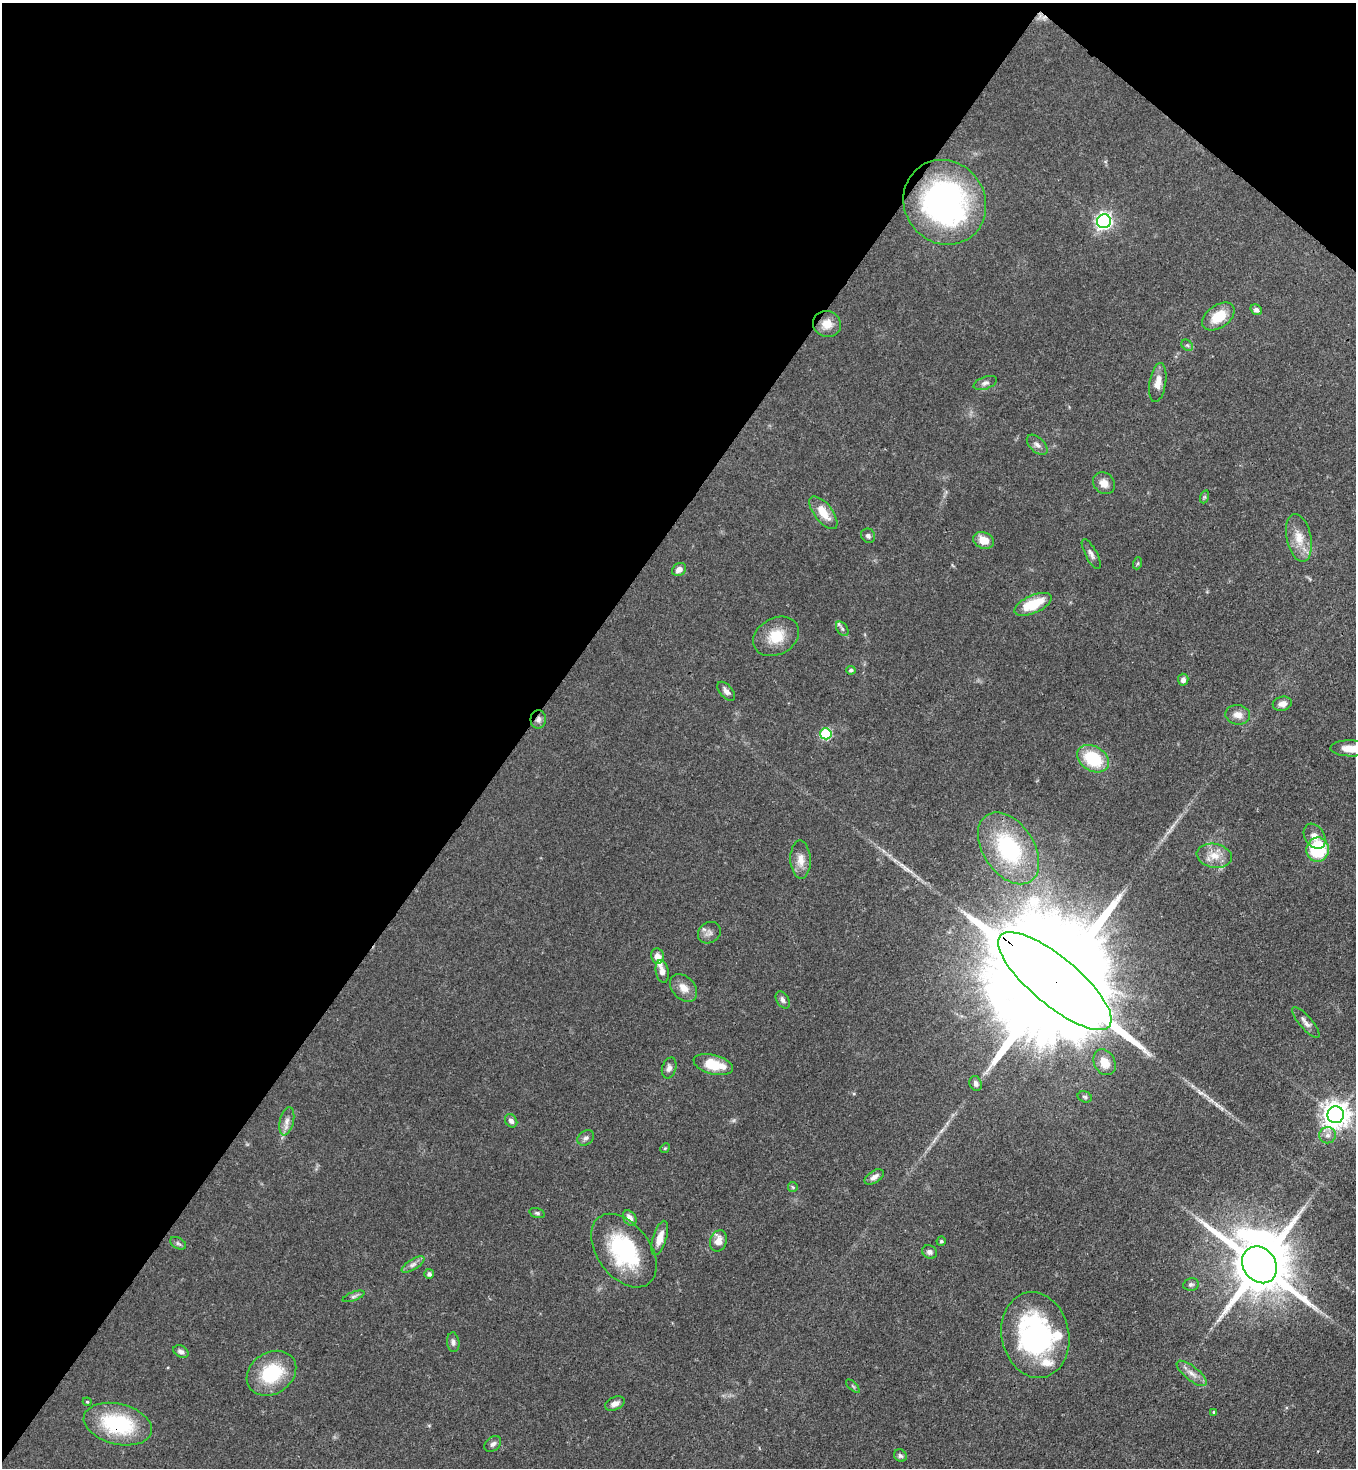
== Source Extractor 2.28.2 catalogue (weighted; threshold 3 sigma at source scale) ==
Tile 2 of 4 x 4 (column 2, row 1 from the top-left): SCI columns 1580-2933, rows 4459-5924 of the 6008 x 5986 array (HDU 1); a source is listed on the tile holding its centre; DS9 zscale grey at full resolution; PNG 1358 x 1470 px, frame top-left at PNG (2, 3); each listed source drawn as its Kron ellipse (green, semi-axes under 4 px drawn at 4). Shown black and unused: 41% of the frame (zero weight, under 3 of 4 exposures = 7% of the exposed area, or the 3 px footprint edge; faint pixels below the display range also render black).
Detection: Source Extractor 2.28.2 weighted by HDU 2 'WHT'; one run over the whole footprint, this tile lists its part. Background 0.0641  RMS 0.0036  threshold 0.0163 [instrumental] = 3 sigma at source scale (4.5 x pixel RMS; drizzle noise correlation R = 1.50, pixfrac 1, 0.05/0.05 arcsec/px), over >= 5 px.
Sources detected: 84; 1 cosmic-ray / hot-pixel residue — neither listed nor drawn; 3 inside a brighter listed object's ellipse — not listed separately; the other 80 listed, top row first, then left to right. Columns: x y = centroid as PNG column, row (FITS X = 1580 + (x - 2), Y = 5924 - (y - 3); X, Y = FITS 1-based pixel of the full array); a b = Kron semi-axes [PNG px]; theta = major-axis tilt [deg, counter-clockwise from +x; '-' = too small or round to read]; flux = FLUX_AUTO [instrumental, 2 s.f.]
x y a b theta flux
945 202 43 40 -54 93
1104 221 7 7 - 120
1256 310 6 5 - 1.2
1218 316 18 11 35 8.8
827 324 14 13 - 4.6
1187 345 6 5 - 0.67
1158 382 20 8 81 3.6
985 383 12 6 20 1.2
1037 445 12 7 -43 1.6
1104 483 12 10 -42 3
1204 497 6 4 71 0.54
823 513 19 9 -52 6.1
868 536 7 6 - 1
1299 538 24 12 -78 6.5
984 540 11 8 -22 4.6
1091 554 16 6 -62 1.5
1138 563 6 4 71 0.48
679 569 7 6 - 1.9
1033 604 20 9 24 12
842 629 8 5 -54 0.92
776 636 24 18 29 9.2
851 670 5 4 - 0.78
1183 680 6 5 - 1.5
726 691 11 6 -49 1.5
1282 704 9 7 13 2.2
1238 715 12 10 -8 2.9
538 719 9 7 86 1.6
826 734 6 5 - 28
1351 748 20 8 -1 6.2
1093 759 17 12 -32 18
1315 836 14 9 -57 2.8
1009 848 40 25 -56 35
1318 850 12 11 - 23
1214 856 18 12 -9 5
800 860 19 10 -88 3.7
709 933 12 10 35 1.9
657 956 8 6 -82 2.7
662 971 11 6 -79 2.4
1055 981 71 24 -40 25000
684 988 16 11 -47 3.7
783 1000 9 6 -59 1.3
1306 1023 19 6 -50 2.1
1105 1062 13 10 -60 5.2
713 1065 20 9 -15 10
669 1068 11 7 72 1.6
976 1084 8 6 -66 1.4
1085 1097 7 5 -17 0.69
1336 1115 8 8 - 410
287 1121 14 7 76 2.2
511 1121 7 5 -53 1.4
1327 1135 8 8 - 1.8
586 1138 9 7 37 1.2
665 1148 5 4 - 0.37
874 1177 11 6 32 1.8
793 1187 5 5 - 0.45
537 1213 8 5 -15 0.77
630 1218 8 6 -57 2.6
660 1238 18 6 73 3.7
718 1241 11 8 70 3.1
941 1241 4 4 - 0.51
178 1243 8 5 -29 0.86
624 1251 41 26 -53 36
930 1252 8 6 -29 1.2
413 1265 13 5 32 1.6
1259 1265 19 16 -53 3100
429 1274 5 5 - 1
1191 1284 8 6 10 0.92
354 1296 11 4 20 1
1035 1335 43 33 -78 65
453 1342 10 6 -84 1.2
181 1352 8 5 -29 1.2
271 1373 26 20 33 20
1192 1373 18 7 -38 2.8
853 1386 8 3 -45 0.5
87 1402 4 3 - 0.43
615 1403 10 6 25 2.1
1214 1412 4 3 - 0.5
118 1424 35 20 -14 30
493 1444 9 6 42 1.3
900 1456 6 6 - 0.85
Overlapping masked pixels (flux is a lower limit): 4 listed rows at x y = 538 719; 1055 981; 1259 1265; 118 1424
Isophote crosses this tile's border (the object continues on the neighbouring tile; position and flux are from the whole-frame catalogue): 1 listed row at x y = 1351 748